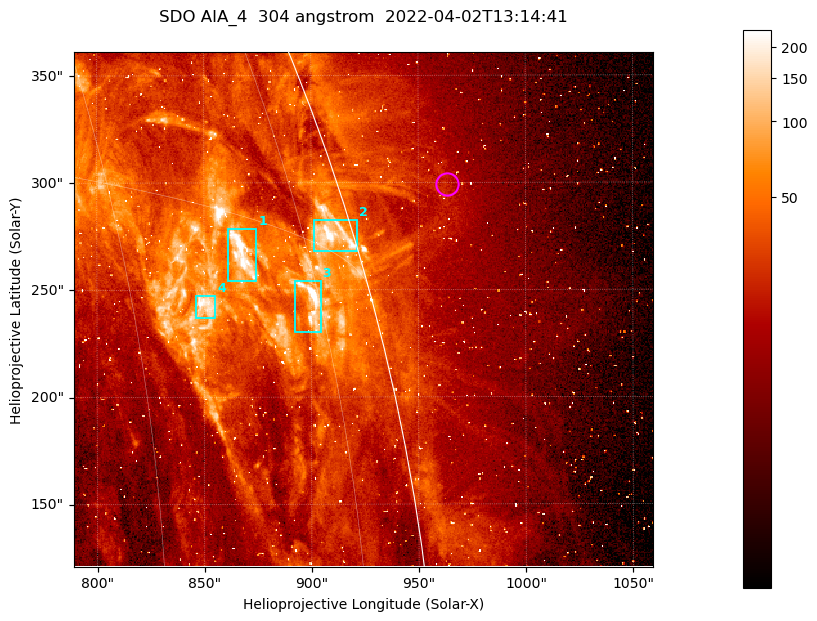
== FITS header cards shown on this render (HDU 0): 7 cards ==
TELESCOP= 'SDO     '           /
INSTRUME= 'AIA_4   '           /
WAVELNTH=                  304 /
WAVEUNIT= 'angstrom'           /
DATE-OBS= '2022-04-02T13:14:41.129' /
CTYPE1  = 'HPLN-TAN'           /
CTYPE2  = 'HPLT-TAN'           /

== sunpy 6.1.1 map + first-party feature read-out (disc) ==
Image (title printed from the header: SDO AIA_4  304 angstrom  2022-04-02T13:14:41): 450 x 400 px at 0.6 arcsec/px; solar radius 960 arcsec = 1600 px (partial field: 1.1% of the solar disc is inside the frame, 51% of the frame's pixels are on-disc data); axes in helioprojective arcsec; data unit not stated in the header (colour bar unlabelled)
Orientation: roll -0.131 deg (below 1 deg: not rotated)
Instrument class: DISC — disc imager (sunpy class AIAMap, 304 A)
Bright regions (active regions / flare kernels): reference = the on-disc median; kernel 5 px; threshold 5 sigma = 91.6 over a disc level ~27.3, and >= 1.15x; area >= 180 px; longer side >= 5 px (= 3 arcsec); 4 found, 4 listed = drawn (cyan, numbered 1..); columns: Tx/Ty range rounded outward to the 2 arcsec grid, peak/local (2 s.f.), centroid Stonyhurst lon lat
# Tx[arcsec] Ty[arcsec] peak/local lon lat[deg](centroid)
1 860..876 254..278 9.5 +68 +14
2 900..922 268..284 11 +79 +16
3 892..906 230..254 13 +74 +13
4 846..856 236..248 8 +65 +12
Off-limb structures (1.02-1.3 R_sun): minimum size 90 px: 9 found; the strongest spans PA ~285..290 deg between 1.04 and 1.06 R_sun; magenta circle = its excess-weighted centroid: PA ~285 deg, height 1.05 R_sun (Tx ~964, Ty ~300 arcsec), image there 1.9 x the reference